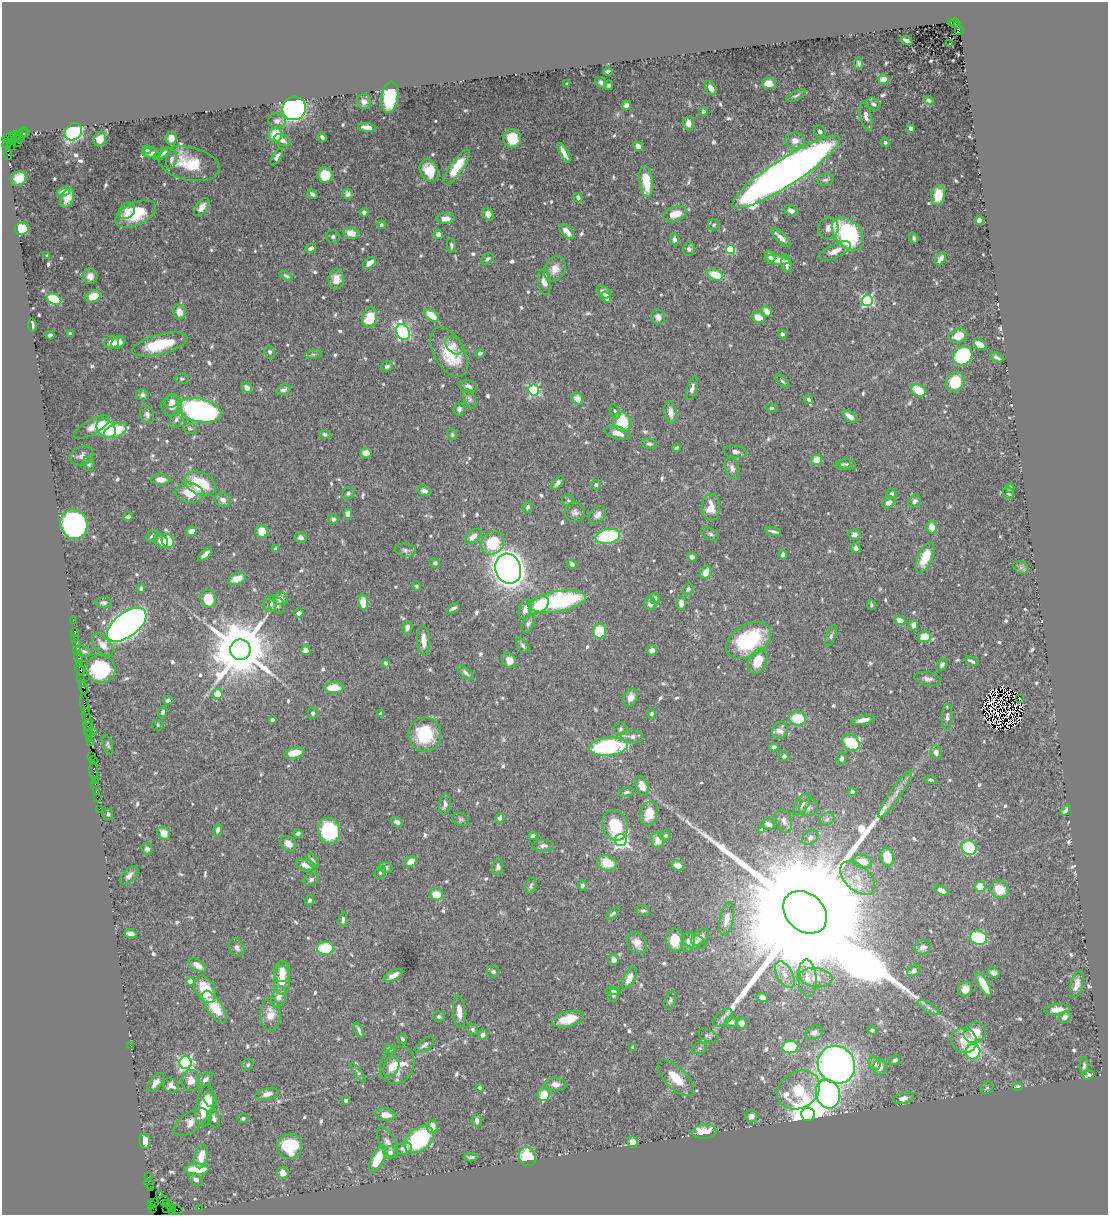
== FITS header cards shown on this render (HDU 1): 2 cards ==
NAXIS1  =                 1106
NAXIS2  =                 1213

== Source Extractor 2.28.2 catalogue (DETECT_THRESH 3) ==
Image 1106 x 1213 px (HDU 1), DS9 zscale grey, 1 PNG px = 1 image px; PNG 1110 x 1217 px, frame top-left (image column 1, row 1213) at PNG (2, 2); each listed source drawn as its Kron ellipse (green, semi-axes under 4 px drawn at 4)
Background 1.42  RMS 0.02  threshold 0.0612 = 3 sigma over >= 5 px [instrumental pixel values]
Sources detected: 733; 6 with non-positive FLUX_AUTO (blend fragments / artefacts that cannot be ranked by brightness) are neither listed nor drawn; of the other 727, the 500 brightest by FLUX_AUTO listed and drawn (227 fainter detections omitted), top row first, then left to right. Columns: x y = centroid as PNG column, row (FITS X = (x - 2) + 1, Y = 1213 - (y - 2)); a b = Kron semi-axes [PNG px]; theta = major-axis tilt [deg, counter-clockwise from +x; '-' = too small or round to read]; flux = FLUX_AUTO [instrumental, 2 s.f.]
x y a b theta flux
951 23 3 2 - 260
955 23 5 2 - 200
957 25 3 3 - 210
959 30 5 2 - 280
907 40 6 3 -22 5.9
950 44 3 2 - 3.8
859 63 6 4 -81 3.3
608 71 4 4 - 3.3
883 79 5 5 - 13
601 82 6 5 - 3.6
769 83 7 5 -9 21
567 84 4 3 - 4.6
608 85 5 4 - 2.7
711 88 7 5 -59 7.5
796 96 11 4 27 3.3
390 97 16 8 81 75
929 100 5 4 - 2.7
364 102 7 7 - 6.8
873 104 7 5 -36 4
626 105 5 4 - 7.7
294 108 12 11 - 430
703 111 4 4 - 3.4
866 117 14 5 -78 7.4
277 121 9 7 -2 6.6
688 123 7 5 -87 13
367 127 9 4 -9 10
911 128 4 4 - 6.9
73 132 9 8 - 150
820 132 6 5 - 4.1
26 133 3 2 - 68
22 134 7 4 65 300
16 135 3 3 - 310
275 135 7 6 - 34
322 137 5 3 - 4.4
7 138 5 3 - 87
12 138 7 4 70 260
171 138 6 5 - 7.4
512 138 9 9 - 31
16 139 4 3 - 94
100 139 7 6 - 11
282 140 8 5 -28 8.3
795 140 10 8 0 10
885 142 4 4 - 3.7
18 143 2 2 - 40
7 144 5 3 - 67
10 146 3 2 - 44
638 146 5 4 - 7.6
147 150 4 4 - 4.7
150 153 8 5 -5 7.3
162 153 10 4 32 6.5
564 153 11 3 -62 13
8 154 5 3 - 410
277 157 9 4 58 6
171 159 9 5 78 5.6
189 164 31 16 -12 57
457 167 20 6 56 34
429 170 11 9 -61 26
786 172 63 13 33 2000
325 175 7 7 - 37
19 178 8 6 35 26
826 180 8 6 17 4.2
646 181 15 6 -83 45
63 192 6 4 18 9.3
312 194 5 3 - 3.3
348 194 5 5 - 5.9
938 195 10 7 81 25
67 198 10 6 66 12
578 198 5 3 - 6.2
202 207 10 6 54 8.9
127 211 9 7 48 13
791 211 7 5 -25 6.8
364 212 4 3 - 5.5
136 214 22 11 24 61
488 214 6 5 - 13
675 214 12 7 17 24
445 219 9 5 -1 12
979 220 4 4 - 8.5
381 225 4 3 - 2.9
714 225 6 5 - 2.6
828 228 11 10 - 8.8
22 229 7 6 - 36
567 231 9 5 -47 12
351 233 8 5 -14 15
438 234 4 4 - 8
848 234 19 12 -46 160
333 236 6 6 - 3.1
781 237 12 4 -44 9.9
914 238 5 4 - 2.7
674 239 6 4 -84 5.1
451 246 7 4 -84 3.5
311 248 6 4 29 4.9
689 249 7 6 - 4.4
731 249 5 4 - 82
835 251 17 7 26 14
47 256 4 3 - 2.9
770 256 6 4 -53 6
487 259 7 4 38 3.7
940 259 7 5 58 8.1
777 260 13 4 -7 20
369 263 7 4 37 10
786 264 9 5 -81 6.9
555 269 13 10 63 14
715 275 8 5 -22 43
90 276 8 7 - 8.3
286 276 7 4 -29 3.5
336 279 10 8 84 17
544 282 13 6 -81 12
604 292 7 5 -35 12
93 296 8 5 24 23
606 297 6 4 -57 9.5
54 299 8 5 -26 90
867 301 5 5 - 210
767 311 6 4 -53 13
179 312 7 6 - 13
431 315 8 5 -36 24
369 317 10 7 74 39
658 317 8 7 - 7
758 317 6 5 - 21
32 325 7 3 -80 5.2
403 332 8 6 -60 180
70 333 3 3 - 3.2
782 334 4 4 - 3.4
50 335 4 3 - 3.2
958 336 9 7 20 21
111 342 7 6 - 8.7
118 343 8 5 31 10
160 344 28 10 14 64
980 344 7 5 -34 14
454 345 10 7 -50 7.1
270 352 6 5 - 3.5
449 352 27 15 -61 53
480 353 4 3 - 3
313 354 8 4 8 2.9
963 356 10 9 - 150
997 357 7 3 -26 4.1
387 366 6 5 - 3.2
182 379 7 5 1 2.8
782 381 9 4 -47 3
955 382 10 9 - 43
468 386 9 6 -12 6.6
247 388 6 4 -40 7.7
692 388 12 5 74 5.5
283 390 7 5 21 5.7
534 390 5 5 - 170
919 390 7 6 - 33
142 395 6 5 - 3.6
470 399 10 5 -66 3.9
577 399 6 5 - 11
808 399 4 3 - 4.2
172 401 7 5 28 6.5
172 405 11 10 - 13
772 408 6 4 1 2.8
459 409 6 5 - 4
200 410 22 11 -13 390
615 411 7 4 -62 3.1
670 412 11 6 -81 9.5
147 414 9 6 -68 5
850 417 8 4 -35 11
176 419 9 6 64 4.5
622 422 10 9 - 49
92 427 20 7 30 9.7
106 428 10 8 -42 84
190 428 7 5 -27 2.7
116 430 12 6 22 55
618 433 13 6 -14 14
325 434 5 4 - 2.6
452 434 6 5 - 2.8
649 444 8 5 -16 3.7
676 448 4 3 - 2.9
735 452 11 6 -10 7.1
366 453 5 5 - 12
82 456 12 9 24 6.9
816 460 5 5 - 19
88 464 7 5 -74 3.1
843 464 8 5 14 3
847 464 9 5 -10 3.3
732 468 11 7 -75 6.5
161 479 10 5 -3 12
200 483 16 11 -24 61
558 483 8 4 51 6
596 485 5 4 - 4.3
1010 488 5 4 - 2.9
424 491 7 5 -16 7.1
190 493 14 10 -9 30
348 493 6 5 - 3.1
1009 493 6 5 - 4.4
892 494 5 5 - 3
223 500 8 7 - 7.1
568 501 7 5 -45 2.8
915 501 7 5 50 4.2
889 503 7 5 35 6.6
528 507 6 5 - 3.2
711 507 13 9 90 20
575 512 10 9 - 6.3
348 514 5 4 - 11
597 515 10 7 47 7
128 516 5 4 - 5.5
333 519 5 5 - 5.1
74 524 15 13 -69 410
932 527 7 5 -82 17
192 531 5 4 - 13
262 531 6 5 - 27
773 531 8 3 -15 3.7
710 534 9 5 -26 3.7
855 534 6 5 - 6
152 536 7 4 44 2.6
473 536 10 5 40 10
608 536 12 7 11 110
301 537 6 5 - 5.1
161 541 8 6 -40 9.1
168 541 7 6 - 39
492 543 13 11 45 62
856 548 5 4 - 5.6
275 549 4 3 - 2.8
405 550 11 6 -6 4.7
205 554 8 4 44 9.3
783 555 4 4 - 5.8
692 557 5 4 - 4.7
925 558 16 7 66 35
435 563 5 5 - 3.1
572 564 5 4 - 6.4
1021 567 8 6 -29 3.8
508 569 15 12 -71 1500
706 572 7 5 64 19
237 579 9 5 20 17
416 586 5 4 - 2.6
141 588 4 4 - 5.2
688 589 6 5 - 3
655 598 6 4 -81 3.5
208 599 9 7 -80 36
280 599 7 6 - 10
557 601 29 10 9 200
363 602 7 5 -82 24
104 603 8 5 1 4.3
681 603 7 5 88 8.1
270 604 8 6 -89 12
650 604 6 6 - 6.6
277 605 8 7 - 4.5
539 605 11 7 37 37
871 605 5 4 - 3
453 608 7 3 27 3.9
525 609 10 6 72 11
299 613 5 4 - 5.9
900 620 6 4 -23 13
73 621 2 2 - 22
528 624 10 6 60 4
127 625 23 12 37 1300
914 625 5 4 - 8.3
407 627 6 5 - 7
599 631 7 6 - 46
75 632 4 2 - 44
831 636 11 4 71 3.3
924 637 6 5 - 25
75 638 2 2 - 23
424 640 15 6 -86 15
749 640 24 15 32 110
76 643 4 3 - 150
103 645 13 7 -47 13
523 645 9 5 -53 3.7
240 650 10 10 - 12000
306 650 5 4 - 7.7
652 650 5 5 - 8.2
77 651 2 2 - 22
84 651 8 4 -25 3
78 657 5 3 - 170
509 660 8 6 -58 13
758 661 13 9 66 28
972 661 7 3 -24 3.7
79 663 3 2 - 100
385 663 4 3 - 3.7
942 665 7 4 56 3.3
80 669 6 3 -68 300
101 669 15 13 -14 86
465 673 10 4 -43 4.1
81 679 2 2 - 48
928 679 13 6 -9 6.3
82 684 3 2 - 88
83 688 6 3 -70 210
334 688 10 5 -2 25
218 694 5 5 - 21
631 697 9 7 63 9.6
1020 698 4 2 - 3.7
168 700 5 4 - 5.2
85 705 11 3 -79 310
163 712 6 4 66 3.1
313 713 5 5 - 3.1
380 713 4 3 - 3.5
652 714 4 4 - 4.5
947 717 13 5 86 5.4
797 718 8 7 - 55
87 720 11 3 -82 560
272 720 4 3 - 3.5
863 720 12 4 11 10
88 725 5 3 - 360
158 725 6 5 - 2.7
620 729 6 6 - 3.3
89 730 7 3 -87 220
780 730 9 7 56 9.8
94 731 2 2 - 61
425 734 17 16 - 70
632 736 11 6 -5 6.5
89 738 3 2 - 76
91 742 3 2 - 76
851 743 9 7 -35 55
108 745 10 4 -74 2.8
608 746 20 9 6 170
774 747 5 4 - 4.8
936 752 7 5 -84 7.5
294 753 10 5 12 29
784 756 5 5 - 4.1
92 757 2 2 - 34
841 759 6 5 - 4
94 761 2 2 - 36
94 770 9 3 -87 220
95 780 2 2 - 56
931 780 6 4 -16 3
95 784 2 2 - 73
642 786 10 6 -68 14
96 791 3 2 - 71
626 792 7 5 14 3.2
852 792 4 4 - 4.2
895 794 28 5 55 14
97 797 2 2 - 60
445 804 10 6 78 6.2
802 805 12 6 56 7.4
809 808 9 8 - 4.6
99 809 2 2 - 33
1066 810 6 4 51 4.2
108 814 5 5 - 2.6
649 814 12 8 73 23
500 818 5 4 - 5.3
461 819 8 6 -17 3.4
827 819 8 6 29 5
784 821 12 7 -73 7.1
397 822 6 4 -31 6.2
769 824 6 5 - 6.2
615 826 15 12 -70 57
218 830 6 4 80 4.7
762 830 4 4 - 7.4
329 831 13 11 -74 110
164 833 7 6 - 16
298 834 4 3 - 4.2
665 835 5 4 - 2.9
533 836 4 4 - 7.6
810 838 9 6 34 4.1
621 840 6 6 - 390
658 841 8 6 -72 12
288 844 9 6 -42 11
543 846 11 6 -1 5.3
969 847 8 7 - 82
147 849 6 5 - 4.3
887 857 9 6 -76 31
312 860 8 5 -48 5
862 861 10 6 -14 22
411 862 6 5 - 16
607 863 10 7 -16 29
306 865 10 5 -17 13
678 866 6 4 -27 22
498 867 8 5 79 5.3
386 868 6 5 - 4.7
380 873 6 5 - 2.8
129 875 12 6 47 6.3
858 878 20 12 -43 26
311 880 8 6 35 3.6
582 885 5 4 - 3.7
531 886 8 5 69 3.3
980 886 5 5 - 36
1000 889 9 8 - 28
942 891 7 4 -25 8.5
437 894 6 6 - 26
309 900 5 4 - 3
643 910 7 5 0 2.8
805 912 24 18 -41 140000
613 913 8 4 41 2.7
343 919 7 4 86 3.2
726 919 17 6 78 12
131 934 6 4 -12 8.8
700 937 10 6 41 7.3
978 938 9 7 -17 94
675 940 11 8 88 25
694 941 13 7 -20 6.2
688 942 10 6 77 6.2
637 943 12 9 -57 13
923 947 8 7 - 7.3
237 948 10 7 -66 5.7
325 948 8 6 -1 54
614 960 5 5 - 6.9
197 965 9 5 -32 14
914 971 7 5 34 4.5
282 972 10 8 87 16
493 972 6 6 - 3.6
994 973 6 5 - 7
394 975 11 5 27 11
785 975 14 8 -63 14
629 978 12 5 64 11
807 978 18 9 -86 16
816 978 16 9 -6 18
282 980 14 8 -88 22
190 982 4 4 - 19
984 985 13 5 -61 35
1077 985 13 6 75 11
205 989 14 9 -63 55
965 989 7 6 - 13
613 991 7 4 -9 2.7
613 995 7 5 74 3
279 997 11 7 69 9.8
762 997 6 4 -18 5.8
670 1000 9 5 70 3.3
215 1007 19 7 -56 39
929 1007 13 4 -30 5.1
1057 1009 13 5 4 13
459 1012 16 6 -85 13
270 1014 16 10 90 16
439 1017 6 5 - 3
1065 1017 6 5 - 7.8
723 1018 11 6 36 6.2
568 1019 16 7 15 29
731 1022 6 5 - 5.5
741 1023 5 5 - 9.7
473 1029 6 5 - 2.7
359 1030 8 3 -67 3.5
872 1030 5 4 - 3
975 1032 11 10 - 27
814 1033 9 6 18 5
483 1035 5 4 - 6.8
708 1036 11 6 -26 3.7
402 1039 4 3 - 2.7
964 1040 13 12 - 29
425 1044 11 5 39 5.2
131 1046 3 2 - 11
633 1047 4 3 - 3.1
790 1047 8 6 7 71
699 1048 8 6 20 3.4
390 1049 6 4 -21 2.7
973 1052 7 7 - 100
895 1060 6 4 37 3.7
186 1063 6 6 - 310
875 1063 7 5 -61 6.4
248 1065 6 5 - 2.9
397 1065 19 16 60 30
836 1065 19 18 - 660
1084 1066 8 4 88 3.2
391 1067 11 7 67 12
880 1067 8 6 80 10
358 1073 12 4 -53 2.8
1088 1075 6 4 18 3.3
676 1078 23 10 -45 29
205 1080 9 5 39 5.7
191 1081 10 9 - 14
155 1083 11 5 50 9
555 1084 11 7 -6 8.4
171 1085 8 7 - 8.4
1017 1086 5 3 - 3.1
480 1088 4 3 - 2.7
987 1088 7 5 39 2.7
798 1090 22 18 31 79
267 1094 12 5 11 8.2
544 1094 7 6 - 31
828 1094 14 12 -72 660
903 1098 10 5 14 8.8
210 1100 8 6 -55 11
346 1100 4 4 - 6.6
205 1106 21 8 82 43
808 1114 7 6 - 4100
385 1115 10 6 -7 15
751 1116 6 6 - 7.9
214 1118 9 6 -75 5.9
243 1118 5 4 - 2.6
477 1121 6 5 - 6.3
191 1122 20 9 35 14
432 1126 7 5 83 13
704 1132 12 7 4 33
419 1139 16 11 42 140
144 1141 7 5 -88 32
388 1142 17 7 -61 9
632 1142 5 5 - 12
290 1146 12 12 - 69
404 1148 8 6 13 7.6
390 1152 6 6 - 6.5
201 1156 12 6 77 21
470 1157 7 3 -2 3.2
527 1157 10 8 -58 53
377 1159 14 6 65 48
197 1169 11 5 2 52
283 1173 6 5 - 12
148 1177 2 2 - 22
196 1179 8 5 -39 5
149 1184 5 2 - 120
151 1188 3 2 - 58
159 1194 3 3 - 90
163 1200 6 3 12 190
155 1203 4 2 - 45
166 1203 3 3 - 87
151 1205 3 2 - 42
167 1208 2 2 - 25
171 1208 4 3 - 120
199 1208 2 2 - 28
153 1209 2 2 - 9.2
177 1209 5 3 - 160
173 1211 4 3 - 130
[227 fainter detections neither listed nor drawn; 6 non-positive-flux detections neither listed nor drawn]